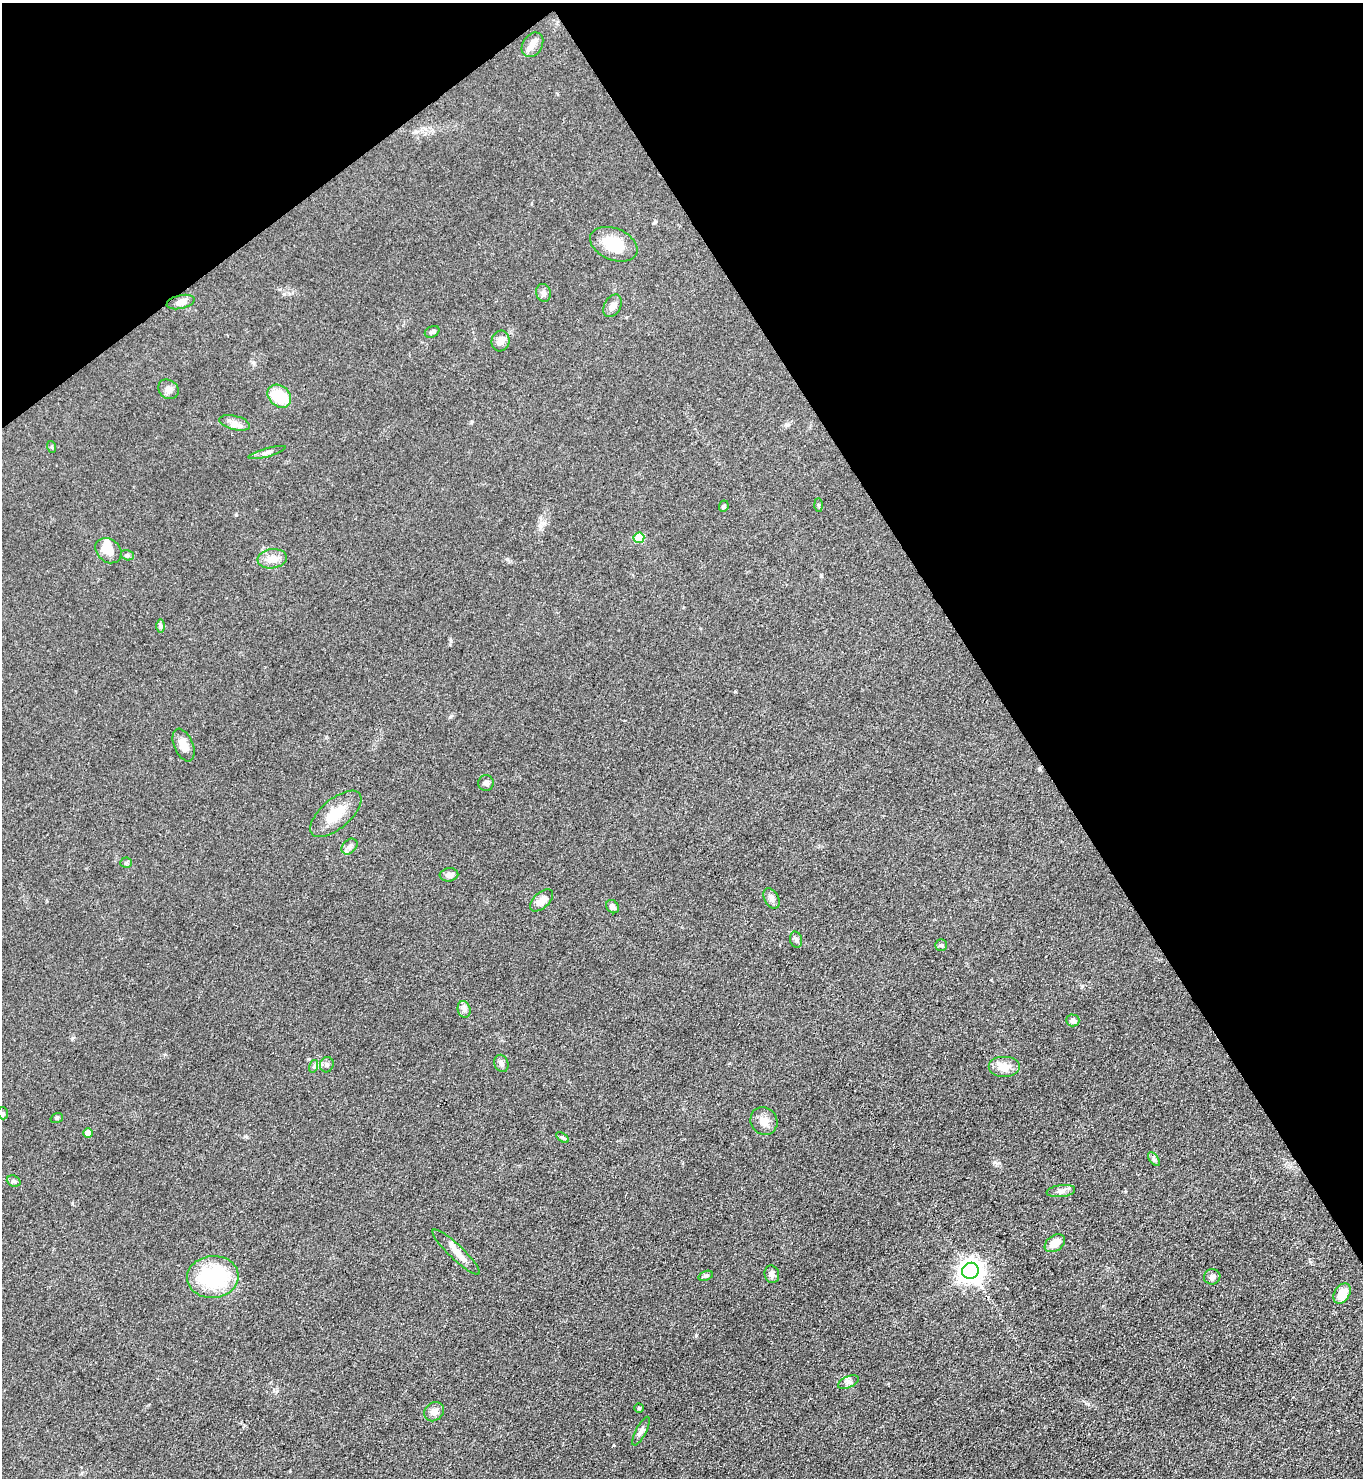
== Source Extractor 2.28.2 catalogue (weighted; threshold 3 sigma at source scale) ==
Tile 3 of 4 x 4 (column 3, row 1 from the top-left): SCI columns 2881-4241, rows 4430-5905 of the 5901 x 5907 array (HDU 1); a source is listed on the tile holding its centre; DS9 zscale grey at full resolution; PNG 1365 x 1480 px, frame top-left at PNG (2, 3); each listed source drawn as its Kron ellipse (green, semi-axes under 4 px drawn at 4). Shown black and unused: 31% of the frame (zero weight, under 3 of 4 exposures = <1% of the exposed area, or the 3 px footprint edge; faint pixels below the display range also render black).
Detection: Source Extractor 2.28.2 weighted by HDU 2 'WHT'; one run over the whole footprint, this tile lists its part. Background 0.0826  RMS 0.0067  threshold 0.0302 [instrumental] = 3 sigma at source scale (4.5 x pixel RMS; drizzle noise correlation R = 1.50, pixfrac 1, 0.05/0.05 arcsec/px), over >= 5 px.
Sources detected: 59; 1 inside a brighter object's white glare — neither listed nor drawn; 2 inside a brighter listed object's ellipse — not listed separately; the other 56 listed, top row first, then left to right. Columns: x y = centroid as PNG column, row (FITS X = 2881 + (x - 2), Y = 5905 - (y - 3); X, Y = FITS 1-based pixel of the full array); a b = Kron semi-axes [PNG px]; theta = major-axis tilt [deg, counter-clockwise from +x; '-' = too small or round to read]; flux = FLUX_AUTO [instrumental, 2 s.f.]
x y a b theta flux
532 45 13 9 57 4.7
614 244 25 16 -22 21
543 293 9 7 -74 2.6
181 302 14 6 13 4.2
613 306 12 8 61 4.5
432 332 8 5 25 1.6
500 341 10 9 - 4.6
168 389 11 9 -38 3.3
279 396 13 10 -42 23
235 423 16 7 -14 4.1
52 447 6 3 -72 0.74
267 452 19 4 15 2.5
818 505 6 4 -89 0.96
724 506 6 4 65 1.4
639 538 5 5 - 22
108 551 14 11 -41 8.7
127 555 7 5 -17 1.2
272 559 15 9 7 7.5
161 626 7 4 -90 1.1
184 745 17 9 -67 6.9
486 783 8 7 - 2.2
336 814 31 14 41 16
349 847 9 6 46 2.4
126 863 6 5 - 1
449 875 9 6 7 2.9
771 898 11 7 -62 2.7
542 900 14 7 43 6.2
613 907 7 5 -48 2.5
796 940 8 6 -75 1.7
941 945 5 5 - 1.2
464 1009 8 6 -74 2.4
1073 1020 6 6 - 2.6
501 1063 9 6 -69 2.3
327 1065 8 6 71 1.7
314 1066 6 4 73 1.2
1004 1067 16 10 0 8.4
3 1113 6 5 - 1.2
57 1118 6 5 - 1.1
764 1121 14 13 - 5.9
88 1133 5 4 - 5.7
562 1137 7 4 -35 1.1
1154 1159 8 4 -53 1.5
14 1181 7 5 -21 1.4
1061 1191 14 6 6 3.1
1055 1243 11 7 36 7.8
456 1252 32 7 -44 6.9
970 1271 8 8 - 550
772 1274 9 7 -76 2.7
706 1276 7 4 20 1.2
213 1277 26 21 6 58
1212 1277 8 7 - 2.8
1342 1293 11 7 58 10
848 1382 11 5 24 2.5
639 1408 5 5 - 0.95
434 1412 10 9 - 4.4
641 1431 16 5 62 2.5
Unlisted compact peaks at least as high as the median listed source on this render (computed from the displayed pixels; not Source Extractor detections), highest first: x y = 696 1335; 451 641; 1088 1404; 72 1038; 471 422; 735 692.